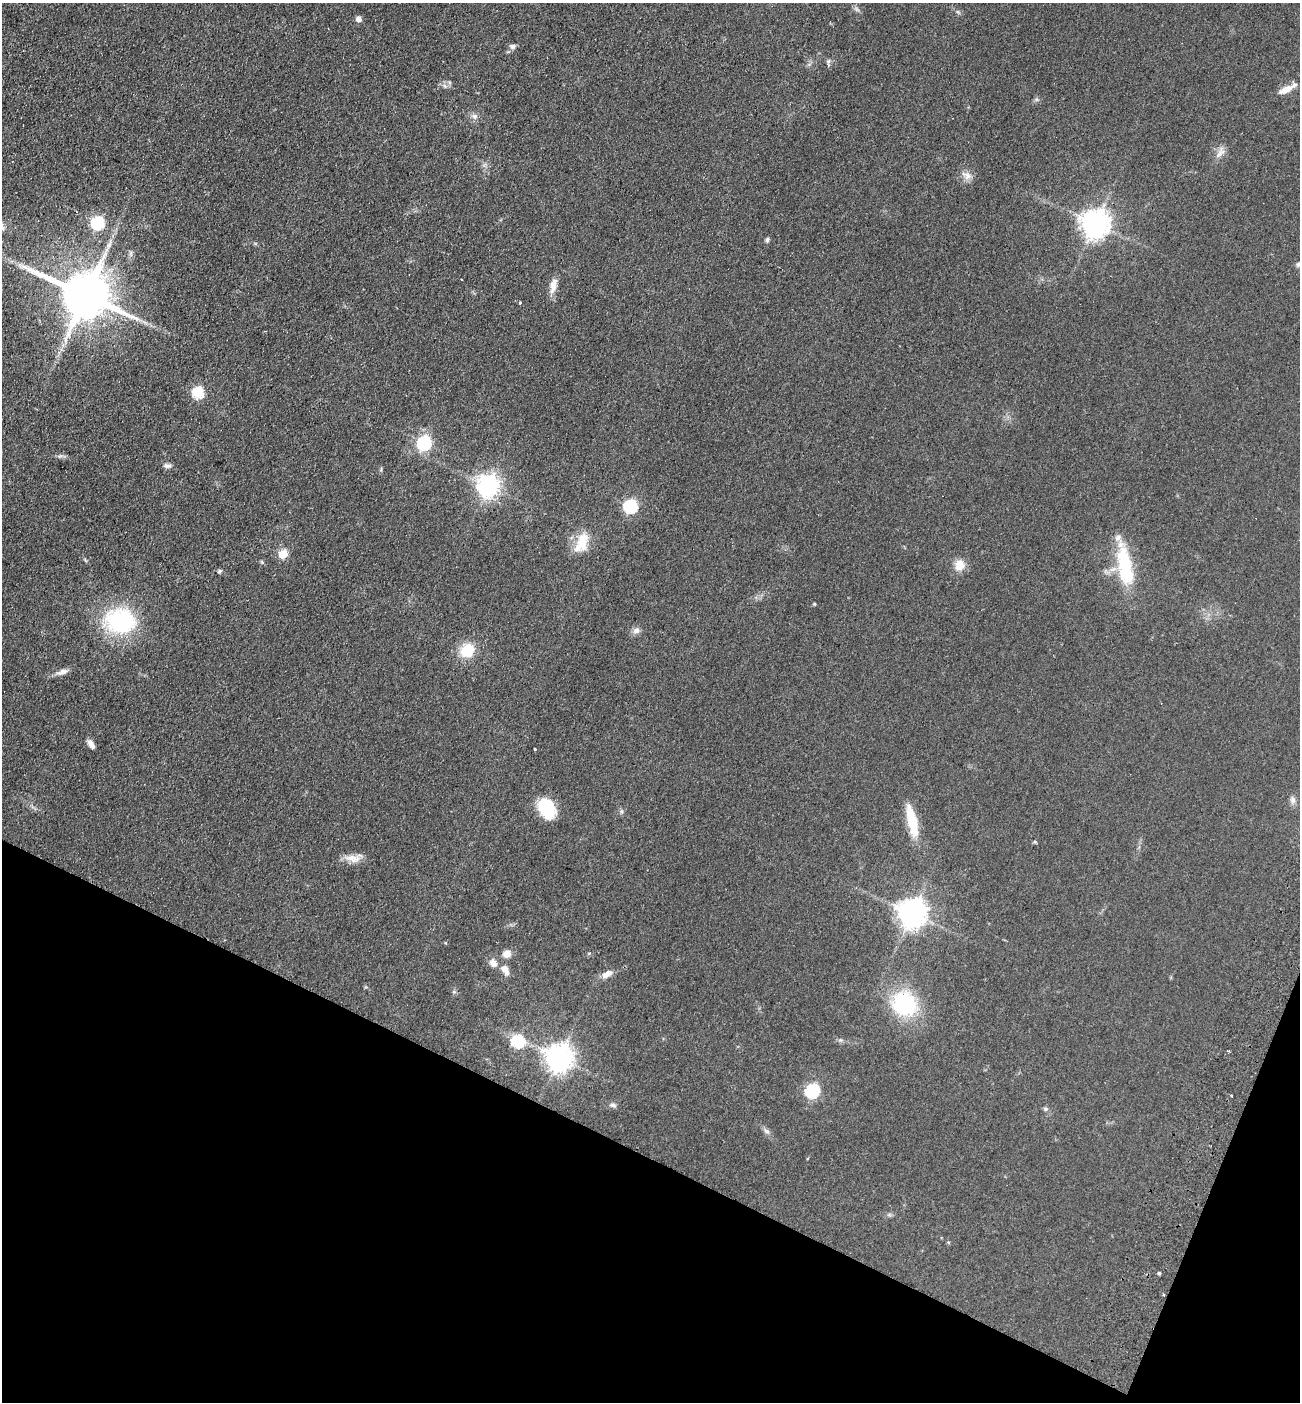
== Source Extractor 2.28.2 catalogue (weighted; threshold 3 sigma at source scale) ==
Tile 15 of 4 x 4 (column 3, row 4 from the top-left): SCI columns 2793-4090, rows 27-1426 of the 5718 x 5651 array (HDU 1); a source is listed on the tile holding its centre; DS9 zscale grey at full resolution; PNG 1302 x 1404 px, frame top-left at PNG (2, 3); no overlay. Shown black and unused: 20% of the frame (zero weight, under 2 of 3 exposures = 3% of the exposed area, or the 3 px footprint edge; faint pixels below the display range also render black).
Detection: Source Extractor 2.28.2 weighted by HDU 2 'WHT'; one run over the whole footprint, this tile lists its part. Background 0.0766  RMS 0.0099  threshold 0.0447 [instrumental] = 3 sigma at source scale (4.5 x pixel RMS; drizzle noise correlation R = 1.50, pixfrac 1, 0.05/0.05 arcsec/px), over >= 5 px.
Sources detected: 57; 2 inside a brighter listed object's ellipse — not listed separately; the other 55 listed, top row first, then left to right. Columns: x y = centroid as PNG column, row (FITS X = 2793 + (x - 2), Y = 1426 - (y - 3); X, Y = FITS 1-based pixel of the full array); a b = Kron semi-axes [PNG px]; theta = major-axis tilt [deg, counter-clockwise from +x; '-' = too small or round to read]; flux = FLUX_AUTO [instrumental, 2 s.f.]
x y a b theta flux
358 19 5 5 - 6.5
513 46 8 7 - 3
828 61 7 5 71 2
445 86 7 5 -45 2.3
1286 90 19 7 24 11
474 116 9 5 -41 3.3
1220 153 17 8 49 6.4
967 176 11 8 77 5.8
98 223 6 6 - 120
1095 223 9 8 - 1200
767 240 6 5 - 1.9
131 253 7 4 -72 1.8
1298 264 6 5 - 2.1
553 286 22 8 77 8.4
85 295 15 13 -26 5200
520 303 3 3 - 2.6
198 392 6 6 - 82
424 443 6 6 - 160
60 456 7 4 18 2
167 466 10 5 1 3.2
488 485 8 7 - 680
631 506 6 6 - 140
582 543 29 15 66 22
283 554 5 5 - 34
1124 564 48 19 -83 56
959 565 12 11 - 12
220 571 6 4 28 1.6
814 604 4 3 - 1.2
120 621 34 27 -7 99
636 630 10 8 27 4.2
467 650 14 12 43 28
62 672 17 7 17 5.8
91 744 11 6 -55 5.2
535 749 3 3 - 2
1293 800 10 7 -66 3.9
547 808 19 13 -58 48
912 820 40 11 -77 31
1035 842 5 4 - 1.3
353 858 22 10 -6 9.8
912 913 9 8 - 1200
507 954 11 9 13 6.6
493 963 11 8 -55 6.7
505 969 12 8 -60 8.3
607 974 15 8 31 7.1
454 992 6 4 -18 1.4
904 1004 24 23 - 81
518 1041 6 6 - 100
559 1058 9 8 - 1100
812 1091 7 6 - 140
1231 1096 3 2 - 1.1
613 1105 10 5 -6 2.7
1045 1109 6 5 - 1.8
767 1131 9 6 -27 2.8
1159 1273 4 4 - 1.4
1164 1295 3 2 - 1.1
Overlapping masked pixels (flux is a lower limit): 1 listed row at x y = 1164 1295
Isophote crosses this tile's border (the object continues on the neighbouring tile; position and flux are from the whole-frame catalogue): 1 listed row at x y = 1298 264